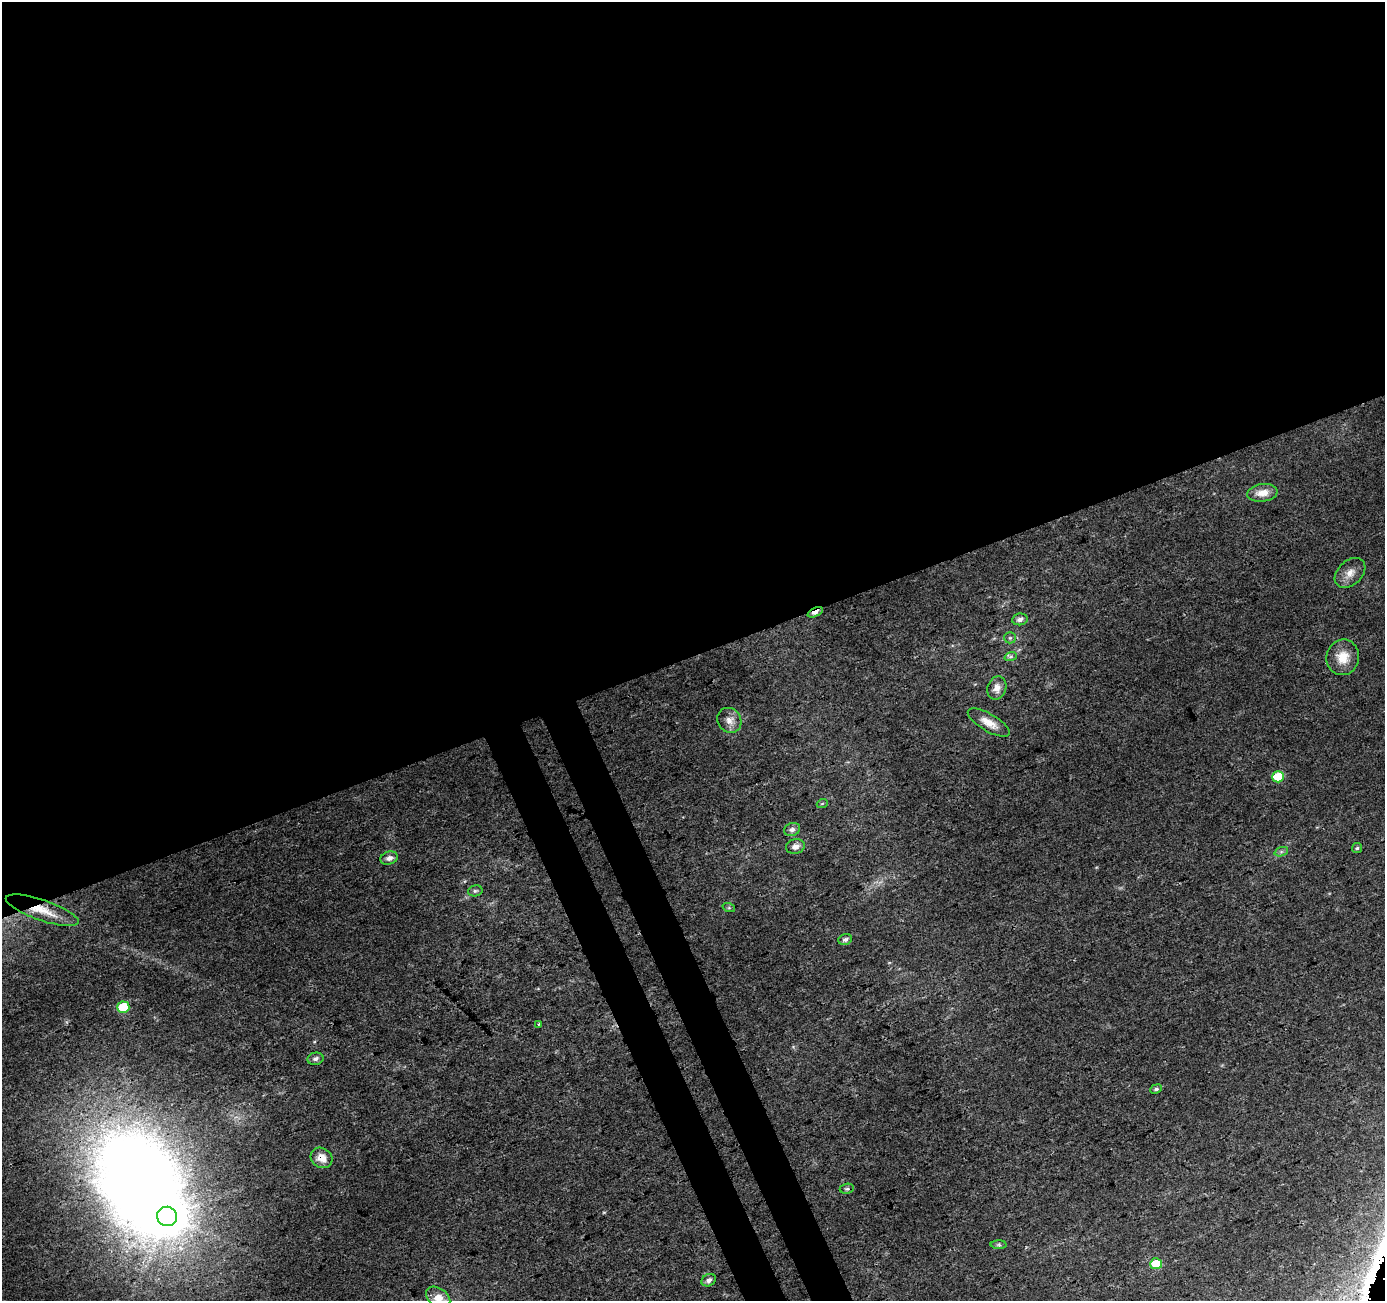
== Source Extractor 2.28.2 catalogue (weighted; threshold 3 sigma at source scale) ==
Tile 2 of 4 x 4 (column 2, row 1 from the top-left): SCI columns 1438-2820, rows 4005-5303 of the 5646 x 5464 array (HDU 1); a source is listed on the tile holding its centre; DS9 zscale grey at full resolution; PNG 1387 x 1303 px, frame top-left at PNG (2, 2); each listed source drawn as its Kron ellipse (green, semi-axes under 4 px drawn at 4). Shown black and unused: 53% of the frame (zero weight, under 3 of 4 exposures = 5% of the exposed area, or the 3 px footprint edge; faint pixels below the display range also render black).
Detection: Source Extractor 2.28.2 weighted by HDU 2 'WHT'; one run over the whole footprint, this tile lists its part. Background 0.0235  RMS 0.0037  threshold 0.0166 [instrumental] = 3 sigma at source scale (4.5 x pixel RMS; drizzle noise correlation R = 1.50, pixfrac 1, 0.0396/0.0396 arcsec/px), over >= 5 px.
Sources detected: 33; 1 inside a brighter object's white glare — neither listed nor drawn; the other 32 listed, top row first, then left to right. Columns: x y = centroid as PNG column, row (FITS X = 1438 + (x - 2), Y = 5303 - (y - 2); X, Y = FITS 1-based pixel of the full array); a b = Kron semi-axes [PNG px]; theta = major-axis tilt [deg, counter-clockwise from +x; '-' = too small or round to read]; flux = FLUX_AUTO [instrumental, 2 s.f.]
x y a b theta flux
1262 493 15 8 8 4.1
1350 573 18 12 44 3.7
815 612 8 4 24 2
1020 619 8 6 9 1.5
1010 638 6 5 - 0.71
1011 656 6 4 19 0.59
1343 657 18 16 78 6.4
997 688 12 9 71 2.7
729 720 13 11 -54 3.1
989 723 23 8 -30 4.4
1278 777 6 5 - 9.5
822 804 5 3 - 0.32
792 829 8 6 22 1.4
795 846 9 7 14 2.1
1357 848 5 5 - 0.58
1281 852 7 4 19 0.81
389 858 9 6 19 1.7
475 891 7 5 13 0.82
729 908 6 4 -18 0.55
42 910 38 10 -19 9
845 939 7 5 21 1.1
123 1007 6 5 - 16
538 1024 3 2 - 0.42
315 1059 8 6 13 1.2
1156 1089 6 4 26 0.8
322 1158 11 9 -34 4
847 1189 7 5 8 0.79
167 1216 10 9 - 590
999 1245 8 4 -1 0.62
1156 1264 6 5 - 9.3
709 1280 7 5 31 1.4
438 1298 13 9 -37 5
Overlapping masked pixels (flux is a lower limit): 3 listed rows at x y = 815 612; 42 910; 322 1158
Isophote crosses this tile's border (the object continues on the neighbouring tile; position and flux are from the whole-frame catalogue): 1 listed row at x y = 438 1298